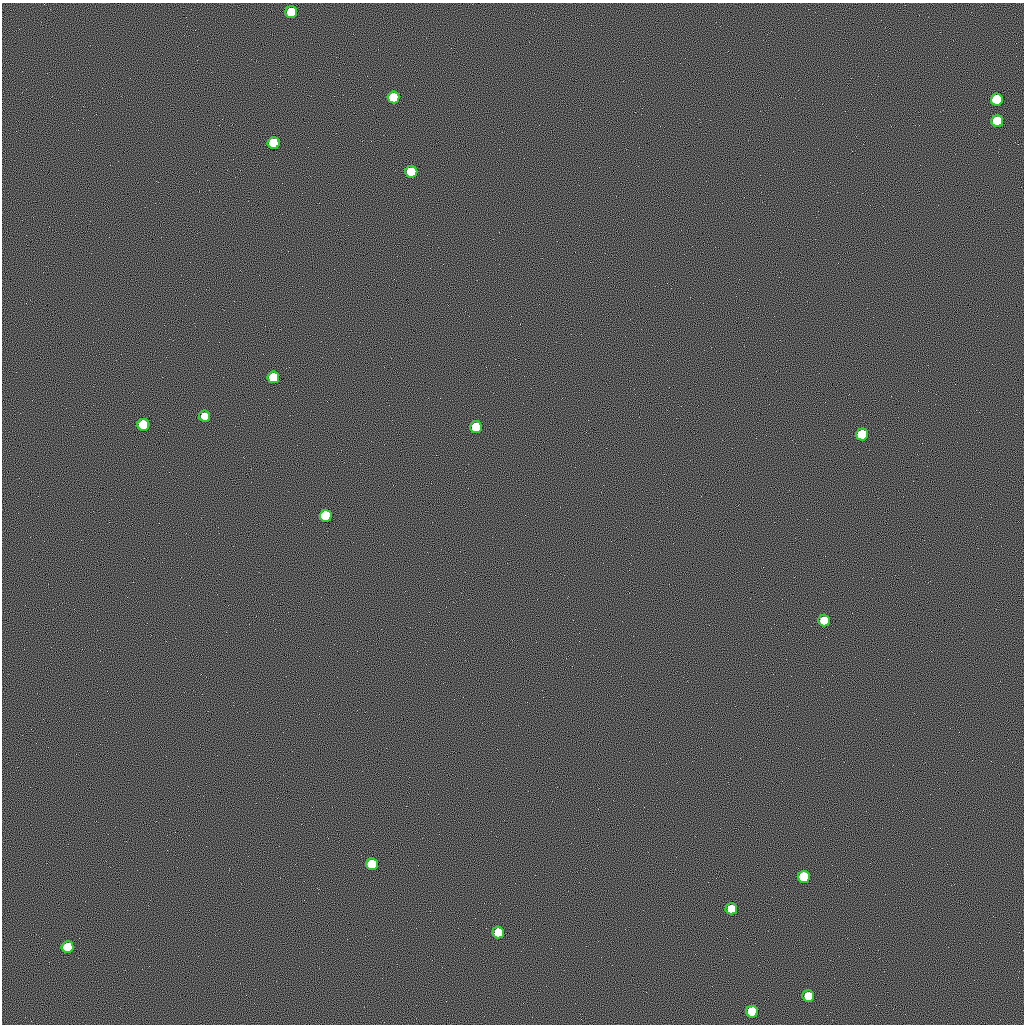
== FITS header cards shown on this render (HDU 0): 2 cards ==
NAXIS1  =                 1022 / length of data axis 1
NAXIS2  =                 1022 / length of data axis 2

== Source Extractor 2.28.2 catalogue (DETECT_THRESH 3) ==
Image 1022 x 1022 px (HDU 0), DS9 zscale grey, 1 PNG px = 1 image px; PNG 1026 x 1026 px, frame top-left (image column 1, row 1022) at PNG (2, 3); each listed source drawn as its Kron ellipse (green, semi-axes under 4 px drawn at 4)
Background 0.516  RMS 7.9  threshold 23.6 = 3 sigma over >= 5 px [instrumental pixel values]
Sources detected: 20; all 20 listed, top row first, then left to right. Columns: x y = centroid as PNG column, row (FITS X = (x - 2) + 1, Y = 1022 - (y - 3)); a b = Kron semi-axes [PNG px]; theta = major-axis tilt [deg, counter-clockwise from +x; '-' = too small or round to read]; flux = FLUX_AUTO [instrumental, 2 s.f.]
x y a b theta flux
291 12 6 6 - 58000
393 97 6 6 - 58000
997 100 6 6 - 170000
997 121 6 6 - 86000
274 143 6 6 - 150000
411 172 6 6 - 80000
273 377 6 6 - 70000
204 416 5 5 - 13000
143 425 6 6 - 150000
476 427 6 6 - 95000
862 434 6 6 - 97000
326 516 6 6 - 180000
824 620 6 6 - 26000
372 864 6 6 - 120000
804 877 6 6 - 94000
731 909 6 5 - 25000
498 932 6 6 - 35000
67 947 6 6 - 49000
808 996 6 6 - 28000
752 1012 6 6 - 98000